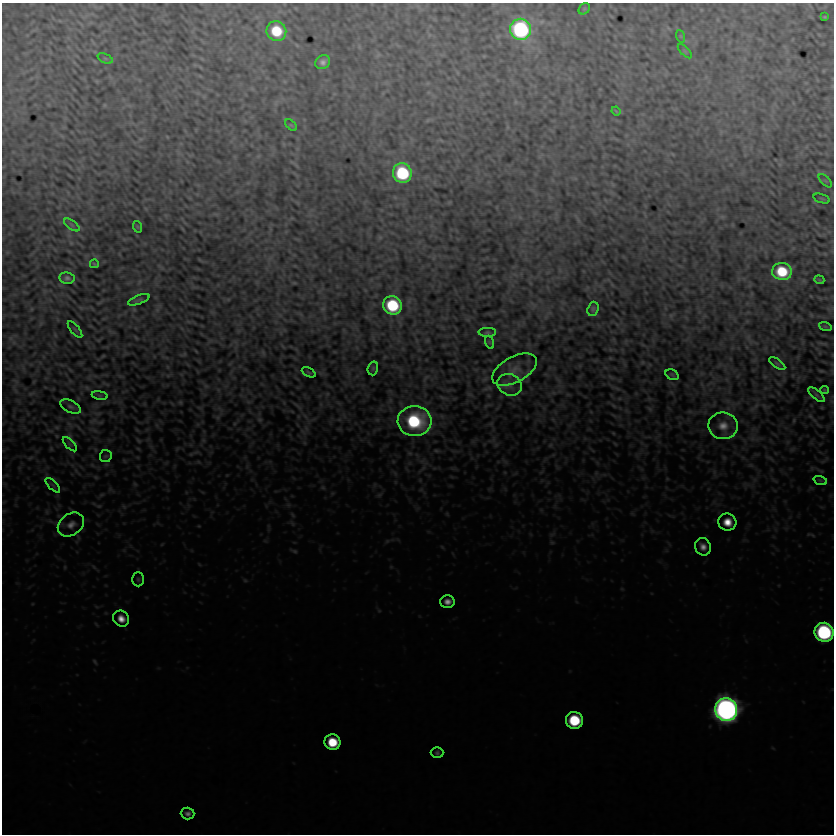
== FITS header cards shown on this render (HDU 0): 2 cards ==
NAXIS1  =                  832
NAXIS2  =                  832

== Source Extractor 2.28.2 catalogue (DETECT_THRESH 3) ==
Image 832 x 832 px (HDU 0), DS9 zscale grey, 1 PNG px = 1 image px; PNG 836 x 836 px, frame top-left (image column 1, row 832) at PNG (2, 3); each listed source drawn as its Kron ellipse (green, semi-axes under 4 px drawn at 4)
Background 4.17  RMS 3.5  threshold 10.4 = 3 sigma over >= 5 px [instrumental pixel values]
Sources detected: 54; all 54 listed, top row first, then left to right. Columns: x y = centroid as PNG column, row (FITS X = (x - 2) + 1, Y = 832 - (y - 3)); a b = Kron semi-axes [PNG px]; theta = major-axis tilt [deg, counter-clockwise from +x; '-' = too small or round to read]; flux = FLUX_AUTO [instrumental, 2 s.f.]
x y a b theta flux
584 9 6 5 - 300
825 17 3 3 - 260
521 29 10 10 - 48000
276 31 10 9 - 10000
680 36 6 4 -71 310
685 51 9 3 -45 320
105 58 8 4 -23 400
323 62 8 6 35 1200
616 111 4 2 - 230
291 125 7 4 -44 300
402 173 10 9 - 21000
825 181 8 3 -45 300
822 198 8 3 -19 180
72 225 9 4 -36 480
138 227 6 3 -71 200
94 264 4 2 - 320
782 271 10 8 -6 10000
67 278 7 5 -9 730
819 280 5 3 - 280
139 300 11 3 20 520
392 305 9 9 - 16000
593 309 7 5 71 490
825 326 6 4 -19 260
75 329 10 3 -50 340
487 332 9 4 -1 460
489 342 6 4 -71 270
777 364 9 4 -36 380
373 368 7 5 74 370
514 370 24 12 28 3300
309 372 7 3 -27 310
672 375 7 5 -31 340
509 385 12 10 -26 2000
824 390 4 3 - 260
100 395 8 4 -9 340
817 395 10 4 -40 550
70 407 11 6 -27 730
414 421 17 15 -4 23000
723 426 15 13 -9 3000
70 444 9 3 -45 410
106 456 6 6 - 400
820 480 7 4 -18 410
53 485 9 3 -45 550
727 522 9 8 - 3400
71 525 14 10 35 2100
703 547 9 7 -65 1600
138 579 7 6 - 450
447 601 7 6 - 1500
121 619 8 7 - 2200
824 632 10 9 - 40000
726 709 11 11 - 210000
574 720 8 8 - 13000
332 742 8 7 - 7600
437 753 6 5 - 460
188 813 7 6 - 860
At the frame edge (FLAGS 8, measured only in part): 1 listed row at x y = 824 632